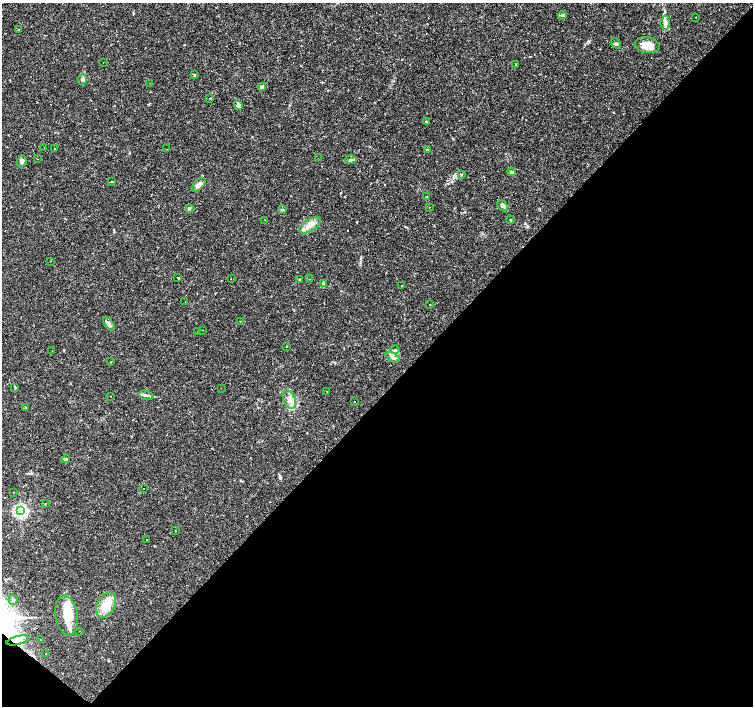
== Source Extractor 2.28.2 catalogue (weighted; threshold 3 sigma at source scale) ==
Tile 15 of 4 x 4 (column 3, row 4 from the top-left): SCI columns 3006-4506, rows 230-1636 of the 6008 x 6021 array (HDU 1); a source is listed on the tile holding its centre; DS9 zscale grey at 2 x 2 block average (1 PNG px = mean of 2 x 2 image px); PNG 755 x 708 px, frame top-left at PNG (2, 3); each listed source drawn as its Kron ellipse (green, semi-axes under 4 px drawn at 4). Shown black and unused: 45% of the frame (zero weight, under 2 of 3 exposures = <1% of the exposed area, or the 3 px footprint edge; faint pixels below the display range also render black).
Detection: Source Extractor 2.28.2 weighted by HDU 2 'WHT'; one run over the whole footprint, this tile lists its part. Background 0.0366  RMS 0.0033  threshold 0.0148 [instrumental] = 3 sigma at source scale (4.5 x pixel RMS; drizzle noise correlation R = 1.50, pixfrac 1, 0.0396/0.0396 arcsec/px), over >= 5 px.
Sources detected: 113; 32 cosmic-ray / hot-pixel residue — neither listed nor drawn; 6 inside a brighter listed object's ellipse — not listed separately; the other 75 listed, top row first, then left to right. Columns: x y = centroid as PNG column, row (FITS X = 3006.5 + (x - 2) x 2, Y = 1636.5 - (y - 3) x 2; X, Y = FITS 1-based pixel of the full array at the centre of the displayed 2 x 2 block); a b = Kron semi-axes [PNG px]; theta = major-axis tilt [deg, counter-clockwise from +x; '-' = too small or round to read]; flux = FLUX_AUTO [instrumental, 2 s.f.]
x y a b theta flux
562 15 4 3 - 1.1
696 17 2 2 - 0.53
665 23 7 4 84 2.7
19 30 2 2 - 0.6
616 43 6 4 -51 1.3
647 45 12 8 -10 8.6
103 63 2 2 - 0.23
516 64 3 2 - 0.37
194 75 4 2 - 0.6
82 79 5 4 - 1.9
149 83 2 2 - 0.87
262 87 4 4 - 1.6
210 98 2 2 - 0.61
238 105 5 4 - 3.2
426 121 2 2 - 1.2
44 148 2 2 - 0.25
55 148 2 2 - 0.91
166 149 2 2 - 0.31
427 150 4 3 - 0.73
318 158 2 2 - 0.27
38 159 2 2 - 0.28
351 160 6 3 2 1.5
22 161 6 4 72 2.5
511 172 4 3 - 1.2
461 174 2 2 - 0.79
112 181 2 2 - 2.9
199 185 8 4 43 5.5
427 197 2 2 - 1.1
503 206 6 3 -46 2
430 207 2 2 - 0.76
189 208 4 3 - 0.82
282 210 3 2 - 0.61
265 220 2 2 - 0.26
510 220 4 2 - 0.47
310 225 12 6 32 5.7
50 261 2 2 - 0.55
178 278 2 2 - 1.6
231 279 2 2 - 1.3
300 279 2 2 - 1.2
309 279 2 2 - 0.55
323 284 3 3 - 0.75
402 286 2 2 - 2.1
185 301 2 2 - 3.1
429 304 2 2 - 0.32
240 321 2 2 - 0.4
109 324 8 4 -52 2.4
202 330 2 2 - 0.71
197 332 2 2 - 0.33
286 346 2 2 - 0.45
395 350 4 4 - 1.3
52 351 2 2 - 0.39
393 357 8 3 -27 1.9
111 362 2 2 - 0.58
15 387 4 2 - 0.53
221 388 2 2 - 0.33
327 391 2 2 - 0.56
146 395 8 2 -15 1.5
111 396 2 2 - 0.32
289 399 9 6 -68 4.4
354 401 2 2 - 0.77
25 407 2 2 - 0.37
66 459 4 2 - 0.52
144 489 2 2 - 0.83
14 492 2 2 - 0.29
46 503 2 2 - 0.36
20 510 4 4 - 180
175 531 2 2 - 0.31
146 540 2 2 - 2.1
13 600 5 3 - 1.4
106 605 13 8 62 14
67 615 20 11 -81 19
80 631 2 2 - 0.81
40 639 2 2 - 0.22
18 640 12 4 14 3.5
46 654 2 2 - 0.29
Overlapping masked pixels (flux is a lower limit): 1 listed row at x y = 18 640
Diffuse or blended objects may show on this block-average render without a row.